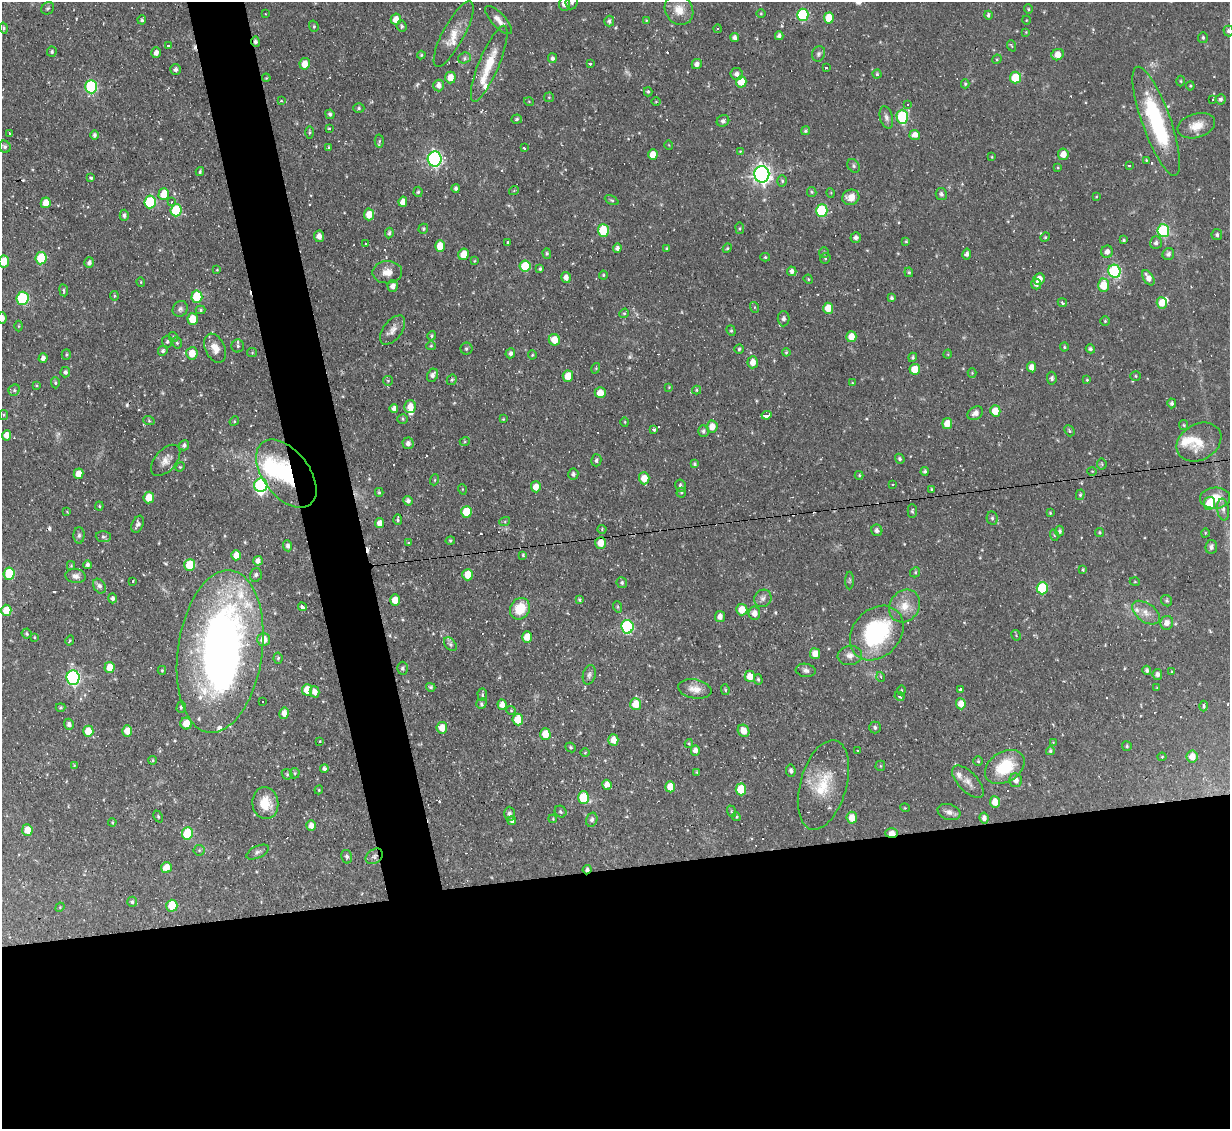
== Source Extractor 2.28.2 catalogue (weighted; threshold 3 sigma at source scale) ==
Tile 15 of 4 x 4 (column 3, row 4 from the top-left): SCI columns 2455-3682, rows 247-1373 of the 4909 x 4884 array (HDU 1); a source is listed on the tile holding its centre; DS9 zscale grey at full resolution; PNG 1232 x 1131 px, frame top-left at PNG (2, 2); each listed source drawn as its Kron ellipse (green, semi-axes under 4 px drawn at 4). Shown black and unused: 27% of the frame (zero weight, under 2 of 3 exposures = <1% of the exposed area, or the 3 px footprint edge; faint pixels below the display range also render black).
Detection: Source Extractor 2.28.2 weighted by HDU 2 'WHT'; one run over the whole footprint, this tile lists its part. Background 0.067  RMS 0.0045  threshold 0.0204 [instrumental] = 3 sigma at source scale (4.5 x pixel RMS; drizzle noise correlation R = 1.50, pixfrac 1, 0.05/0.05 arcsec/px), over >= 5 px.
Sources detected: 502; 4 too faint to see at this stretch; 2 inside a brighter object's white glare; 38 cosmic-ray / hot-pixel residue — neither listed nor drawn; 19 inside a brighter listed object's ellipse — not listed separately; the other 439 listed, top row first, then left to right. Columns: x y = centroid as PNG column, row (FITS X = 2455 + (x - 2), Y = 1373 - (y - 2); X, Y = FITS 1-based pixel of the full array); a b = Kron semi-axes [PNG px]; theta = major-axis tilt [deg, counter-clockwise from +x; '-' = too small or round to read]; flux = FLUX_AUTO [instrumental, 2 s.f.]
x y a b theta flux
572 2 7 6 - 1.1
564 4 7 5 89 2.9
48 8 7 5 42 0.79
1028 9 5 4 - 0.54
679 10 16 13 -56 6.6
265 14 2 2 - 0.36
761 14 4 3 - 0.38
803 15 6 6 - 37
988 15 4 3 - 0.95
829 18 5 5 - 9.1
396 19 5 5 - 4.2
142 20 4 4 - 0.75
499 20 18 6 -47 3.2
646 20 4 4 - 0.41
1026 20 4 3 - 0.36
609 21 5 5 - 1.1
314 26 6 4 -71 0.67
401 26 6 5 - 0.84
4 28 5 4 - 0.67
717 29 4 3 - 0.59
1228 31 5 5 - 1
1026 32 4 4 - 0.36
454 34 37 10 62 8
779 36 4 4 - 1.4
735 38 4 4 - 1.6
1203 38 5 5 - 0.89
255 42 5 4 - 1.4
168 45 3 3 - 4.5
1012 46 6 3 -69 0.47
52 52 5 5 - 0.78
156 53 5 5 - 2.4
819 54 8 6 72 1.3
421 55 4 4 - 0.57
1058 55 6 5 - 4.5
464 58 6 5 - 1.2
552 58 5 4 - 1.2
997 59 5 4 - 0.47
590 63 3 3 - 1.4
305 64 6 5 - 5.2
489 64 41 10 67 13
697 64 5 5 - 2
826 67 3 3 - 1.5
175 69 5 5 - 1.4
737 74 6 6 - 1.8
877 74 4 4 - 0.7
450 77 6 5 - 5.4
1015 77 6 5 - 14
266 78 4 3 - 0.42
1181 81 5 3 - 0.44
741 82 5 5 - 7.7
965 84 4 4 - 0.62
439 85 6 5 - 2.2
1190 86 4 4 - 0.51
91 87 6 6 - 48
648 92 4 4 - 0.69
549 97 5 5 - 0.59
1213 99 2 2 - 0.41
1221 99 5 5 - 1.3
281 101 3 3 - 0.5
529 102 5 3 - 0.33
656 102 5 3 - 0.37
908 104 3 2 - 0.36
359 108 5 5 - 0.76
330 114 5 4 - 1.1
886 117 11 6 -75 1.8
902 117 7 6 - 38
517 119 5 4 - 0.74
723 121 6 5 - 1.2
1156 121 57 14 -70 48
1196 126 19 12 17 6.5
329 129 4 4 - 1.1
805 131 5 4 - 0.73
310 132 6 3 -90 0.66
9 133 3 2 - 0.37
94 135 5 4 - 1.2
915 135 5 5 - 3.7
379 141 6 4 87 0.74
669 145 5 3 - 0.33
5 147 6 5 - 1
329 148 4 3 - 0.69
524 148 3 3 - 3.1
740 151 4 4 - 0.39
1063 154 6 5 - 4.5
653 155 5 4 - 5.6
992 157 4 3 - 0.38
435 159 7 7 - 110
1146 160 4 3 - 0.42
1129 165 3 3 - 1.2
854 166 7 5 -52 1.1
1058 168 4 4 - 0.48
200 171 4 3 - 0.59
762 174 8 7 - 210
91 177 3 3 - 0.67
782 181 6 5 - 0.8
456 188 4 4 - 1
514 190 5 3 - 0.37
418 192 5 4 - 0.74
812 192 5 4 - 0.55
831 193 5 3 - 0.38
164 194 6 5 - 9.5
941 194 6 5 - 1.3
851 197 9 7 24 4.6
1096 197 4 3 - 0.35
612 200 7 4 -25 0.68
150 202 6 5 - 31
172 202 4 4 - 0.8
403 202 5 4 - 4.2
46 203 5 5 - 6.2
176 210 6 5 - 22
822 211 6 5 - 30
369 214 6 5 - 4.9
124 215 5 4 - 1.2
740 228 6 3 -83 0.51
423 229 5 4 - 0.81
603 230 6 5 - 18
1163 231 6 6 - 40
389 233 5 4 - 0.93
1217 235 5 5 - 1
319 236 6 5 - 2.6
1045 237 5 4 - 0.57
856 238 5 5 - 1.4
1123 240 3 3 - 0.7
906 241 4 4 - 0.5
508 243 3 3 - 1.4
1156 243 6 6 - 1.5
365 244 3 3 - 1.6
440 246 6 5 - 6.4
617 248 5 4 - 1.5
667 248 3 3 - 0.5
727 248 5 4 - 0.52
824 252 5 5 - 0.69
1107 252 6 6 - 2.3
547 253 5 4 - 0.71
463 254 6 5 - 6.1
967 254 5 4 - 1.5
1168 254 6 5 - 1.6
765 257 5 4 - 0.7
41 258 6 5 - 20
825 258 5 5 - 0.67
474 261 4 2 - 0.35
4 262 6 5 - 7.3
89 263 5 4 - 1.5
525 266 6 5 - 14
540 269 3 3 - 0.68
217 270 3 2 - 0.3
792 271 5 4 - 1.9
1114 271 6 6 - 45
387 272 15 11 2 4.9
909 272 5 4 - 0.64
603 275 4 4 - 0.56
566 277 5 4 - 2.5
1148 278 8 5 -59 3.4
808 279 5 3 - 0.47
1039 279 6 5 - 4.1
141 282 4 4 - 0.44
1036 284 5 5 - 1.5
1104 285 7 5 89 9.3
393 286 6 5 - 2.4
64 290 6 3 -81 0.6
114 296 5 3 - 0.52
197 297 6 5 - 21
23 298 6 6 - 35
892 298 3 3 - 0.87
1062 303 5 3 - 0.85
1162 303 6 5 - 5.3
754 307 5 3 - 0.5
828 308 5 5 - 6.4
180 309 8 7 - 1.5
201 310 5 4 - 0.62
624 313 5 4 - 0.58
2 318 6 4 88 2.2
193 319 6 5 - 8.1
784 319 7 6 - 1.5
1105 321 4 4 - 0.55
19 326 5 3 - 0.44
393 330 17 9 53 3.4
731 331 5 4 - 0.69
432 336 5 4 - 0.66
173 337 5 4 - 0.66
851 337 5 5 - 6.2
554 340 6 5 - 6.5
167 342 6 5 - 0.89
177 343 6 4 -74 0.72
238 346 6 6 - 0.98
431 346 5 4 - 0.57
1064 347 4 4 - 0.55
215 348 15 9 -66 5.3
466 349 6 6 - 0.89
739 349 5 4 - 0.68
1090 349 5 4 - 0.92
163 351 5 4 - 1.1
786 352 4 3 - 0.48
192 353 6 5 - 6.9
252 353 5 4 - 0.47
510 353 5 4 - 1.4
66 354 5 4 - 0.68
948 354 4 3 - 0.35
532 355 4 4 - 0.5
913 357 5 4 - 0.73
43 358 5 4 - 1.8
753 362 6 5 - 3.6
1032 367 5 4 - 3.6
596 368 5 3 - 0.41
915 369 5 5 - 8.9
65 372 5 5 - 1.2
972 373 4 4 - 0.47
433 375 7 5 65 1.8
568 376 6 5 - 6.7
1136 376 5 4 - 0.58
1052 378 6 5 - 1
452 380 5 4 - 0.86
1087 380 4 4 - 0.41
388 381 5 4 - 0.55
55 383 6 4 -87 0.73
852 383 4 3 - 0.41
36 385 4 3 - 0.42
669 387 4 3 - 0.34
14 390 6 5 - 0.89
697 390 4 4 - 0.52
600 393 5 5 - 5.8
1172 403 5 4 - 1.1
410 407 6 5 - 4.3
394 408 4 4 - 1.7
995 411 5 5 - 6.5
975 413 8 6 31 2.7
4 415 5 4 - 0.52
767 415 5 3 - 31
403 419 5 4 - 0.65
503 419 3 3 - 0.4
149 421 6 3 -19 0.6
234 421 5 4 - 0.55
625 422 5 3 - 0.37
947 423 5 5 - 5.6
1184 425 5 4 - 0.55
712 427 6 5 - 4.7
654 429 4 3 - 2.7
703 431 6 5 - 1.1
1069 431 6 4 -49 0.7
7 435 5 4 - 3.7
465 441 5 3 - 0.42
1199 442 23 18 30 9.2
408 443 6 5 - 2
184 445 5 5 - 1.3
900 459 5 4 - 0.92
166 460 18 10 49 3.9
596 460 6 5 - 1.2
695 464 4 4 - 0.79
1102 464 5 5 - 0.6
180 467 5 4 - 0.48
925 471 4 4 - 1
1092 471 5 3 - 0.34
78 474 5 5 - 5.4
286 474 39 23 -52 38
573 474 5 5 - 1.4
859 475 4 4 - 0.49
644 478 6 5 - 6.2
434 480 6 3 70 0.49
893 484 3 2 - 0.72
261 485 7 6 - 42
680 485 6 5 - 1.1
536 487 5 5 - 4.6
462 489 5 3 - 0.34
931 489 3 3 - 0.45
379 492 4 3 - 0.6
681 493 5 4 - 0.6
1080 495 5 4 - 0.64
149 498 6 5 - 8.4
1215 498 15 10 2 7.6
408 501 5 4 - 1.5
1210 503 6 5 - 11
99 506 4 4 - 0.52
1223 509 11 6 -82 1.9
912 511 7 4 89 0.82
67 512 4 3 - 0.37
467 512 6 5 - 13
1050 513 4 4 - 0.56
992 518 7 5 -78 1.1
398 520 5 3 - 0.8
505 521 5 3 - 0.56
380 523 5 4 - 2.9
138 524 9 5 66 1.7
602 529 4 4 - 0.53
877 530 5 5 - 1.5
1060 531 5 4 - 1.2
1100 532 4 4 - 0.57
1205 533 4 3 - 0.34
79 535 8 5 89 1.2
1054 535 6 3 -72 0.5
103 537 7 5 -3 1
450 541 4 3 - 0.61
409 543 3 2 - 0.79
601 543 6 5 - 6.5
288 546 5 4 - 1.6
1211 547 7 5 83 1.5
236 555 5 5 - 4.8
523 555 4 4 - 0.5
258 561 5 4 - 2.1
87 565 4 4 - 1.2
190 565 6 5 - 16
71 566 4 4 - 0.47
1083 570 4 3 - 0.53
915 572 5 4 - 0.65
9 574 6 5 - 19
256 575 7 6 - 1.2
468 575 6 5 - 6.9
76 576 10 7 -9 2.2
850 580 9 4 89 0.78
133 581 3 2 - 0.77
1135 582 5 3 - 0.36
622 583 5 5 - 0.95
99 586 8 6 -58 1.4
1042 588 6 5 - 26
113 598 5 4 - 1.3
763 598 9 8 - 2
395 600 6 5 - 4.8
579 600 4 4 - 0.68
1167 601 6 5 - 0.95
904 606 17 14 56 7.4
302 607 4 3 - 4.8
618 607 6 4 -71 0.56
520 609 11 9 56 12
6 610 5 5 - 7.1
742 610 5 5 - 6.7
754 613 6 6 - 3.3
1146 613 15 9 -36 4.1
720 616 5 5 - 2.8
1167 623 7 6 - 3
627 627 7 6 - 53
877 633 30 23 47 53
27 634 5 5 - 0.7
1016 635 6 3 -59 0.44
34 637 4 2 - 0.35
527 637 6 5 - 5.4
263 639 6 6 - 5.9
70 640 5 3 - 0.43
450 644 8 5 -50 0.9
220 651 82 42 82 290
815 654 5 5 - 5.3
850 655 12 9 10 3
278 658 5 4 - 0.64
109 667 5 5 - 6.6
402 668 6 5 - 1
162 670 4 4 - 0.5
806 670 10 6 -8 1.7
1147 670 4 4 - 1.2
1172 672 4 3 - 0.35
1157 674 5 4 - 1.8
589 675 10 6 75 1.3
750 676 6 5 - 5.7
881 677 5 3 - 0.38
73 678 7 6 - 83
758 679 5 4 - 0.69
431 687 5 4 - 0.87
1157 688 4 3 - 0.41
695 689 17 9 -10 4.3
960 689 4 3 - 2.1
307 690 5 5 - 7.1
725 690 5 4 - 0.62
901 690 5 3 - 0.41
314 692 5 5 - 2.8
482 695 6 4 -86 0.81
900 696 5 4 - 0.88
262 702 3 3 - 0.68
481 704 5 5 - 1
636 704 6 5 - 8.5
961 704 5 5 - 4.7
502 705 5 4 - 3.5
1203 706 5 3 - 0.7
60 707 5 3 - 0.61
181 707 6 4 71 0.83
511 710 5 4 - 0.53
284 713 6 4 78 3.6
518 719 6 5 - 10
69 724 6 5 - 1.7
186 724 6 6 - 6.4
875 727 6 6 - 1.2
442 728 6 5 - 5.4
88 731 5 5 - 8.3
127 731 5 5 - 6.7
743 731 6 5 - 4.8
545 734 6 5 - 7.2
613 740 5 5 - 4.4
320 741 2 2 - 0.43
1053 742 4 4 - 0.36
689 744 4 4 - 0.54
1127 746 5 5 - 0.66
570 747 5 4 - 0.74
695 750 5 4 - 2.1
858 750 3 2 - 0.71
1050 751 4 4 - 0.8
585 753 5 3 - 0.4
1192 756 6 5 - 4.7
1162 757 4 4 - 0.52
152 760 4 4 - 0.58
978 761 5 5 - 0.68
74 765 4 3 - 0.33
880 766 5 5 - 0.62
1005 767 21 15 32 19
324 768 4 3 - 1.8
791 771 6 5 - 1.4
697 772 3 3 - 0.49
295 773 5 5 - 0.63
287 774 6 4 -44 0.65
1016 780 7 6 - 2.7
968 782 20 9 -46 3.9
607 785 5 4 - 3.7
823 785 46 23 74 19
670 787 5 5 - 6.2
741 789 6 5 - 12
319 790 4 4 - 0.43
583 798 6 5 - 14
995 802 6 5 - 5.6
265 803 16 13 -84 9.5
905 808 5 3 - 0.35
731 811 6 3 -72 0.52
561 812 6 5 - 0.88
949 812 12 7 -18 2.4
509 814 7 5 -88 1.3
158 816 6 4 -64 0.69
736 817 4 4 - 0.53
852 818 6 5 - 5.8
984 818 6 4 -80 2
553 819 4 3 - 0.4
592 820 7 5 72 1.4
512 821 4 4 - 1
112 822 4 4 - 0.46
311 826 5 4 - 2.7
27 830 6 5 - 6.1
187 833 6 5 - 18
892 833 6 5 - 5.4
199 850 5 5 - 0.7
258 852 12 6 26 1.6
374 856 9 7 35 1.8
347 857 7 5 -76 1.2
166 868 5 5 - 6.2
587 870 4 4 - 1.3
132 902 5 5 - 0.85
172 906 6 5 - 13
60 907 5 4 - 0.44
Overlapping masked pixels (flux is a lower limit): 6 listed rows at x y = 255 42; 286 474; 220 651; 892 833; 374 856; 587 870
Isophote crosses this tile's border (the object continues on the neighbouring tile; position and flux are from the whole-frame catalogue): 5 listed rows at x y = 572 2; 564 4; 1228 31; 4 262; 2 318